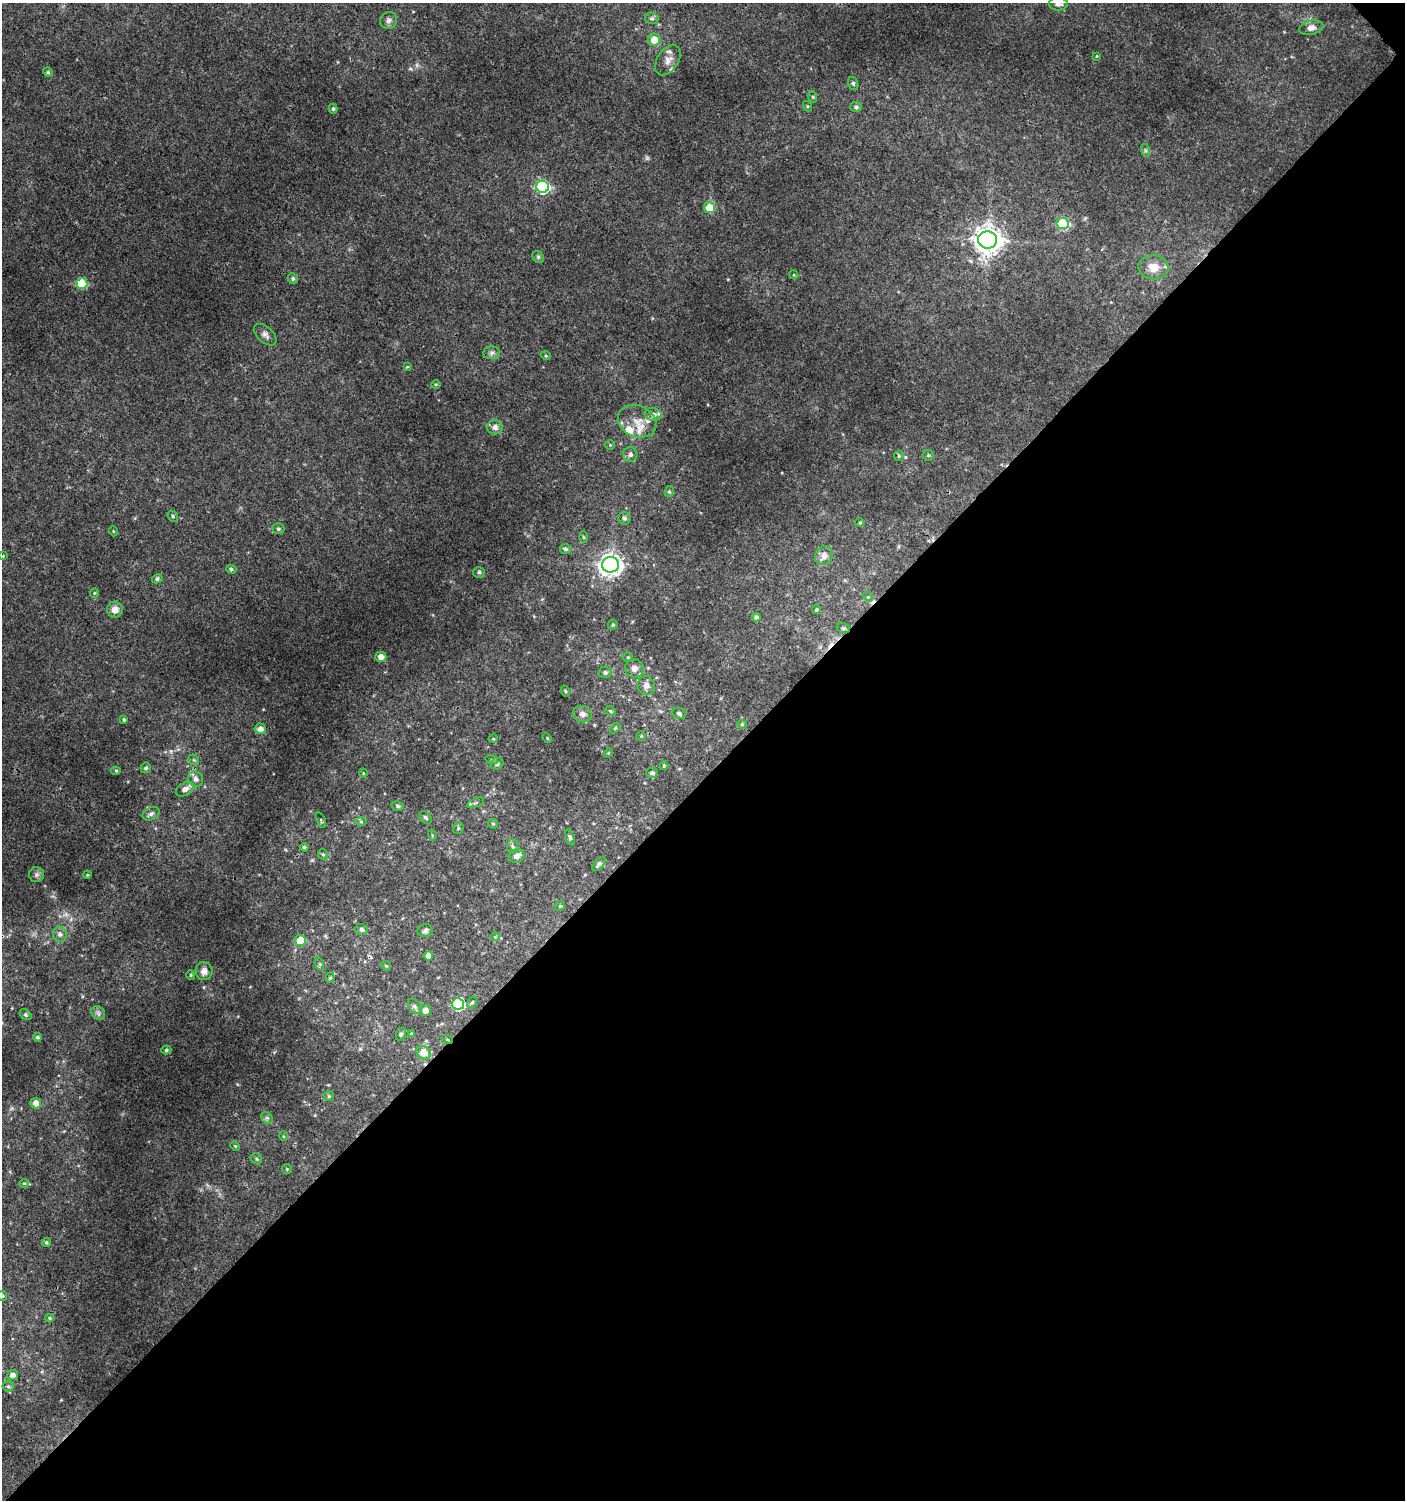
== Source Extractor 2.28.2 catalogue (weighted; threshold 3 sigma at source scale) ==
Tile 12 of 4 x 4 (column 4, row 3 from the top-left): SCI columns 4413-5815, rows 1531-3028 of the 6060 x 6084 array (HDU 1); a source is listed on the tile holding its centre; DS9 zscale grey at full resolution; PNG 1407 x 1502 px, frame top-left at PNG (2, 3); each listed source drawn as its Kron ellipse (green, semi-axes under 4 px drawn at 4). Shown black and unused: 48% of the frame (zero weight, under 3 of 4 exposures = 4% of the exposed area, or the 3 px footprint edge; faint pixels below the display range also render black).
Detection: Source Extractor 2.28.2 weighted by HDU 2 'WHT'; one run over the whole footprint, this tile lists its part. Background 0.00437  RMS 0.0021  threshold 0.00962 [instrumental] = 3 sigma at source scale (4.5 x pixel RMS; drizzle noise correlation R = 1.50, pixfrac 1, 0.0396/0.0396 arcsec/px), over >= 5 px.
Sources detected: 146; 1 too faint to see at this stretch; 3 cosmic-ray / hot-pixel residue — neither listed nor drawn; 5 inside a brighter listed object's ellipse — not listed separately; the other 137 listed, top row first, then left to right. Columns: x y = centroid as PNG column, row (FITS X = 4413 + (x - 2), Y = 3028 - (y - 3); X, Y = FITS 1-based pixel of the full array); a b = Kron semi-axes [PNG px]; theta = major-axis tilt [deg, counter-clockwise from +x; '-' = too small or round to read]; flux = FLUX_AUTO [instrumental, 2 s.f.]
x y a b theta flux
1058 4 9 6 -1 0.93
652 18 7 5 -14 0.45
389 20 9 8 - 0.82
1311 28 12 7 14 1.5
654 40 6 6 - 2.9
1097 56 4 3 - 0.17
668 60 17 10 57 1.8
48 72 5 4 - 0.31
853 83 7 5 -74 0.37
813 97 5 3 - 0.21
807 106 5 3 - 0.2
856 107 6 5 - 0.39
333 109 5 4 - 0.33
1145 150 6 4 -71 0.32
542 187 6 6 - 27
710 208 5 5 - 5.3
1063 223 6 5 - 16
987 240 9 8 - 250
538 257 6 5 - 0.36
1154 267 15 12 -3 3
794 275 4 3 - 0.18
293 279 5 5 - 0.4
82 283 5 5 - 11
265 335 13 8 -42 0.98
492 353 8 6 3 0.67
546 356 5 3 - 0.2
407 367 4 3 - 0.29
436 384 5 3 - 0.2
653 414 8 6 -7 0.94
637 421 20 15 -23 3.7
495 427 7 7 - 1.2
610 445 4 4 - 0.19
630 454 7 7 - 0.64
928 455 5 5 - 0.32
899 456 5 5 - 0.27
669 492 5 4 - 0.33
173 516 6 5 - 0.32
624 518 6 6 - 0.49
860 523 5 3 - 0.23
278 529 6 5 - 0.42
113 531 5 3 - 0.17
584 537 6 4 -88 0.23
565 549 5 5 - 0.48
3 556 4 4 - 0.18
824 556 10 8 62 1.6
610 565 8 7 - 150
231 569 5 4 - 0.39
479 572 6 5 - 0.46
157 579 5 4 - 0.41
94 593 5 4 - 0.23
868 597 5 4 - 0.28
816 609 4 4 - 0.33
115 610 8 8 - 1.5
756 617 4 4 - 0.57
613 625 4 4 - 0.36
843 628 7 5 -15 0.46
381 657 5 5 - 1.6
628 657 5 5 - 0.28
634 668 9 9 - 1.5
605 672 6 6 - 0.57
646 686 9 8 - 1.2
565 691 6 3 -71 0.22
610 711 6 4 -28 0.33
679 713 7 5 -24 0.6
582 714 9 8 - 1
124 720 4 3 - 0.33
742 724 4 4 - 0.28
615 728 6 4 45 0.3
260 729 5 5 - 1.1
641 736 5 5 - 0.24
547 738 5 4 - 0.22
493 739 5 3 - 0.17
608 753 5 4 - 0.22
194 760 6 4 -43 0.34
492 760 6 4 -17 0.29
497 764 6 5 - 0.51
664 766 4 4 - 0.25
146 768 5 5 - 0.45
116 770 5 3 - 0.25
363 773 4 3 - 0.17
652 773 6 5 - 0.51
196 779 8 7 - 0.97
185 789 10 6 31 1.5
476 803 9 3 21 0.31
398 806 6 4 -16 0.35
151 814 9 6 26 0.73
425 817 7 5 -45 0.48
321 820 8 3 -69 0.23
361 822 6 4 -1 0.27
493 824 5 4 - 0.27
458 828 6 5 - 0.33
432 835 5 3 - 0.21
570 837 8 4 -75 0.45
304 847 4 4 - 0.4
513 847 7 5 -87 0.54
323 854 6 4 -64 0.33
517 856 8 6 24 1.1
599 864 8 4 50 0.51
36 875 7 7 - 0.59
87 875 4 3 - 0.19
560 906 5 4 - 0.29
362 929 6 5 - 0.59
425 931 7 6 - 0.62
60 934 7 7 - 0.71
495 937 4 4 - 0.21
300 940 5 5 - 4.9
428 956 4 4 - 1.3
320 964 7 4 -71 0.35
386 966 5 4 - 0.27
204 971 9 8 - 1.2
191 975 4 4 - 0.24
330 978 5 4 - 0.32
472 1002 6 4 61 0.32
458 1004 6 6 - 19
415 1006 8 6 -54 0.5
425 1010 6 5 - 1.2
98 1013 7 6 - 0.57
25 1015 6 4 -35 0.32
411 1033 4 4 - 0.17
401 1034 6 5 - 0.37
37 1037 4 4 - 0.38
447 1039 6 3 -19 0.21
166 1050 5 4 - 0.36
424 1053 8 6 -34 3.7
329 1096 5 5 - 0.33
36 1103 5 5 - 1.5
267 1118 6 5 - 0.43
283 1136 5 3 - 0.2
235 1146 5 3 - 0.23
256 1159 6 5 - 0.36
287 1169 5 4 - 0.29
24 1183 5 4 - 0.23
46 1242 4 4 - 0.3
2 1296 5 5 - 0.25
50 1318 4 4 - 0.24
13 1375 5 5 - 1.1
8 1386 6 5 - 0.41
Overlapping masked pixels (flux is a lower limit): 1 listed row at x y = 447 1039
Isophote crosses this tile's border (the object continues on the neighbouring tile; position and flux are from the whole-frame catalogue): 2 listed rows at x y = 1058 4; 2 1296
Unlisted compact peaks at least as high as the median listed source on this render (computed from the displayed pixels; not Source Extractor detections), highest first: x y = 647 158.